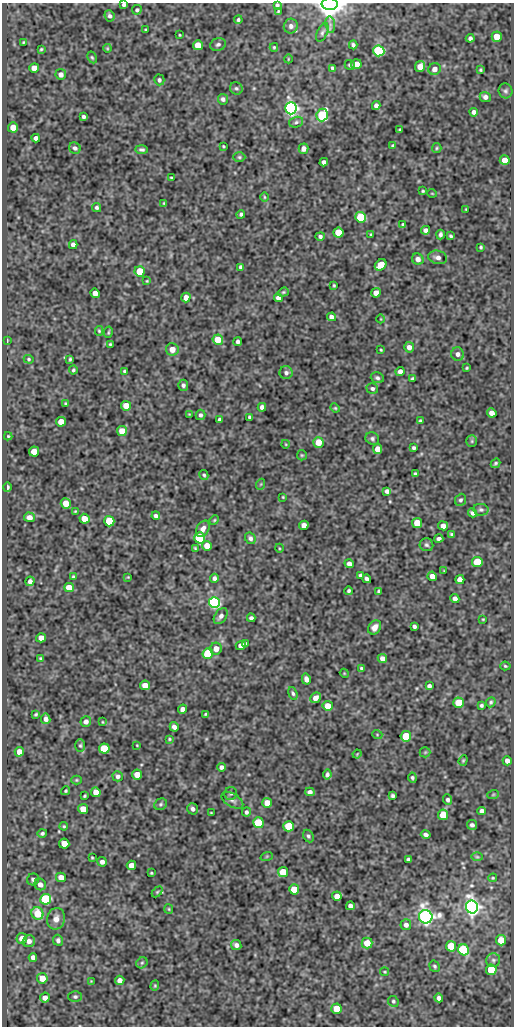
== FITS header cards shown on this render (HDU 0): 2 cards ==
NAXIS1  =                  512
NAXIS2  =                 1024

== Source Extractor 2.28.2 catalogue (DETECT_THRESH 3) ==
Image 512 x 1024 px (HDU 0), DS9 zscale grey, 1 PNG px = 1 image px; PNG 516 x 1028 px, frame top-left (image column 1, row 1024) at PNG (2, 3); each listed source drawn as its Kron ellipse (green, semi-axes under 4 px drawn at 4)
Background 71.8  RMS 0.48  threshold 1.45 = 3 sigma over >= 5 px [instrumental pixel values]
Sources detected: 293; all 293 listed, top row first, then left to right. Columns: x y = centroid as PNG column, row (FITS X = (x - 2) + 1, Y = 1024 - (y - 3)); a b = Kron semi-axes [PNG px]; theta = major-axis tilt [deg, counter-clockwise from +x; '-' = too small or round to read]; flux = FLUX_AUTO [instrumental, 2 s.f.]
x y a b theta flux
330 4 8 6 -4 21000
124 5 4 3 - 71
277 5 4 3 - 65
137 10 5 4 - 57
278 11 4 2 - 34
109 16 6 5 - 84
238 20 4 3 - 54
330 25 8 5 -81 91
291 26 7 7 - 110
146 30 3 2 - 31
322 32 10 5 65 89
180 35 3 2 - 26
497 37 5 5 - 420
470 38 4 4 - 89
23 42 3 2 - 31
198 45 5 5 - 450
218 45 8 6 18 89
353 45 4 4 - 73
274 47 4 3 - 39
107 48 4 4 - 32
41 49 3 3 - 38
379 51 5 5 - 5000
92 57 6 4 -62 46
288 59 4 3 - 24
356 64 5 5 - 330
350 65 5 4 - 57
420 67 5 5 - 290
34 68 5 5 - 360
333 68 4 3 - 67
434 69 6 5 - 180
480 70 3 3 - 38
61 74 5 5 - 150
159 80 5 5 - 71
236 88 7 6 - 67
505 91 7 7 - 78
485 97 5 5 - 110
223 99 5 5 - 93
376 105 4 4 - 130
291 108 6 5 - 14000
474 112 4 4 - 120
322 115 6 5 - 3100
83 117 4 3 - 67
296 122 7 5 16 71
13 127 5 5 - 330
400 130 3 3 - 44
36 138 4 4 - 140
223 146 3 2 - 30
393 146 4 4 - 57
75 148 6 5 - 95
437 148 5 4 - 41
304 149 5 5 - 160
142 150 6 4 -2 73
239 157 6 5 - 56
505 160 5 5 - 340
324 162 4 4 - 96
171 178 3 2 - 35
423 191 3 3 - 39
432 193 5 3 - 24
264 197 5 3 - 31
164 203 4 3 - 37
97 207 5 4 - 67
466 209 3 2 - 23
241 214 4 4 - 66
361 217 5 5 - 2200
403 224 4 3 - 42
426 230 4 4 - 120
338 233 5 5 - 1000
440 234 5 3 - 78
371 235 4 3 - 49
320 236 5 4 - 76
451 236 4 3 - 49
73 245 4 4 - 130
481 247 3 3 - 41
438 257 9 6 -13 140
418 259 6 5 - 150
381 265 6 5 - 550
241 267 4 4 - 96
140 271 5 5 - 870
147 281 4 4 - 29
334 285 3 3 - 36
283 292 5 4 - 43
95 293 5 4 - 180
376 293 5 4 - 250
186 298 5 4 - 250
278 298 4 4 - 150
331 317 4 4 - 140
381 319 4 3 - 21
99 331 5 4 - 40
108 332 6 3 80 41
218 340 5 5 - 660
7 341 4 2 - 43
238 342 4 4 - 94
110 344 4 4 - 37
409 347 5 5 - 170
172 349 6 6 - 300
381 350 3 2 - 31
458 354 7 6 - 120
29 359 5 4 - 41
70 359 4 3 - 46
467 368 3 2 - 32
73 370 4 3 - 48
125 371 3 3 - 52
400 371 4 4 - 140
286 373 6 6 - 97
377 378 6 5 - 77
413 379 4 3 - 64
183 385 5 5 - 82
372 388 6 5 - 75
65 403 3 3 - 30
126 406 5 5 - 340
262 407 4 4 - 110
335 408 5 4 - 37
492 413 5 4 - 210
189 414 2 2 - 19
200 415 5 5 - 76
250 417 4 4 - 65
220 419 4 3 - 76
421 421 3 3 - 58
61 422 5 5 - 380
122 431 5 5 - 400
8 436 4 4 - 35
372 439 7 6 - 74
472 441 6 5 - 48
318 442 5 5 - 490
285 444 4 3 - 25
414 448 4 3 - 60
377 449 5 4 - 260
34 451 5 5 - 470
302 455 5 5 - 42
495 463 5 3 - 55
415 474 3 3 - 48
204 475 5 4 - 52
261 484 5 3 - 28
7 487 5 3 - 77
387 491 4 4 - 110
283 497 3 2 - 27
461 500 6 5 - 69
66 503 5 5 - 390
481 510 7 6 - 74
75 511 4 3 - 28
472 513 4 4 - 83
156 516 4 4 - 110
29 517 5 5 - 200
84 519 5 4 - 420
214 520 5 4 - 38
109 521 5 5 - 1600
417 523 5 5 - 760
304 525 5 4 - 170
443 526 5 4 - 190
203 529 9 6 60 190
452 534 4 3 - 64
200 538 5 5 - 2800
250 538 6 5 - 97
439 539 4 3 - 99
426 545 7 6 - 76
207 546 5 5 - 320
195 548 4 2 - 36
279 548 4 3 - 28
477 562 5 5 - 1200
349 564 5 4 - 150
444 571 4 2 - 20
361 575 4 3 - 80
432 576 4 4 - 240
73 577 4 4 - 55
128 577 2 2 - 20
214 578 4 4 - 94
367 579 4 4 - 93
460 580 4 4 - 240
30 581 5 4 - 110
69 587 5 4 - 460
349 591 4 3 - 60
378 591 4 3 - 42
455 599 4 4 - 130
214 603 5 5 - 8200
221 616 9 6 55 140
251 618 4 4 - 79
483 619 3 2 - 27
414 626 4 4 - 76
375 627 8 6 56 210
41 638 5 4 - 200
245 644 3 3 - 67
241 646 5 4 - 230
216 649 6 6 - 230
208 654 5 5 - 2100
41 658 4 3 - 43
382 658 5 4 - 180
505 666 5 4 - 42
361 668 3 3 - 54
344 673 4 3 - 27
306 679 5 4 - 140
145 685 5 5 - 270
429 686 4 4 - 82
293 693 7 4 -71 64
315 698 6 5 - 210
491 702 5 4 - 58
459 703 5 5 - 1400
481 705 4 3 - 59
328 706 5 5 - 510
182 709 5 4 - 170
36 714 4 3 - 44
205 714 4 3 - 37
46 719 5 4 - 130
86 722 5 5 - 140
102 722 3 2 - 24
174 727 5 4 - 130
377 734 5 3 - 27
406 736 5 5 - 1700
169 739 4 3 - 35
137 745 3 2 - 22
80 746 6 5 - 57
104 749 5 5 - 1300
19 752 5 4 - 250
425 752 5 5 - 38
357 754 4 3 - 27
463 760 5 4 - 44
507 761 4 4 - 150
221 767 4 4 - 90
327 774 5 4 - 84
137 775 5 5 - 430
118 776 5 5 - 110
412 778 5 4 - 57
76 780 5 4 - 38
66 791 4 4 - 43
96 792 5 5 - 350
310 792 4 4 - 110
231 794 6 6 - 66
493 795 6 3 19 35
85 796 4 3 - 40
393 796 4 4 - 61
232 800 12 6 -31 140
448 800 5 4 - 78
267 803 5 5 - 390
161 804 7 5 33 61
83 809 5 5 - 500
193 809 6 5 - 100
482 811 4 4 - 150
246 812 5 4 - 81
211 813 3 2 - 24
443 815 5 5 - 940
258 823 5 5 - 960
472 825 5 5 - 87
64 826 4 3 - 37
289 826 5 5 - 1500
42 833 5 4 - 63
426 834 5 4 - 95
308 836 6 5 - 66
64 844 5 5 - 520
267 856 6 4 19 38
477 857 6 4 -1 41
92 858 3 2 - 33
408 859 4 3 - 69
102 862 4 4 - 120
131 865 5 4 - 280
283 872 5 5 - 810
151 873 3 2 - 32
61 877 5 4 - 230
493 878 4 3 - 33
33 879 6 6 - 95
40 885 6 5 - 180
294 889 5 5 - 760
157 892 6 4 45 41
337 896 5 4 - 250
46 899 5 5 - 3700
350 906 4 4 - 150
472 907 6 6 - 21000
169 909 5 4 - 36
37 913 6 6 - 860
426 917 7 6 - 16000
56 919 11 9 76 240
406 925 5 5 - 140
22 938 5 5 - 280
58 940 5 5 - 92
501 940 5 5 - 580
29 941 6 6 - 170
367 943 5 5 - 460
236 945 5 5 - 120
451 946 5 5 - 1500
464 950 6 5 - 3500
33 957 4 4 - 160
493 960 7 7 - 84
142 963 6 5 - 56
435 966 6 5 - 63
491 970 5 5 - 1300
385 972 4 3 - 31
42 978 5 5 - 450
120 980 4 4 - 150
91 981 3 3 - 23
155 986 5 4 - 38
75 997 6 5 - 68
45 998 5 5 - 170
439 998 4 4 - 130
393 1001 5 5 - 60
336 1009 5 5 - 630
At the frame edge (FLAGS 8, measured only in part): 3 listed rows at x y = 330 4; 124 5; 277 5